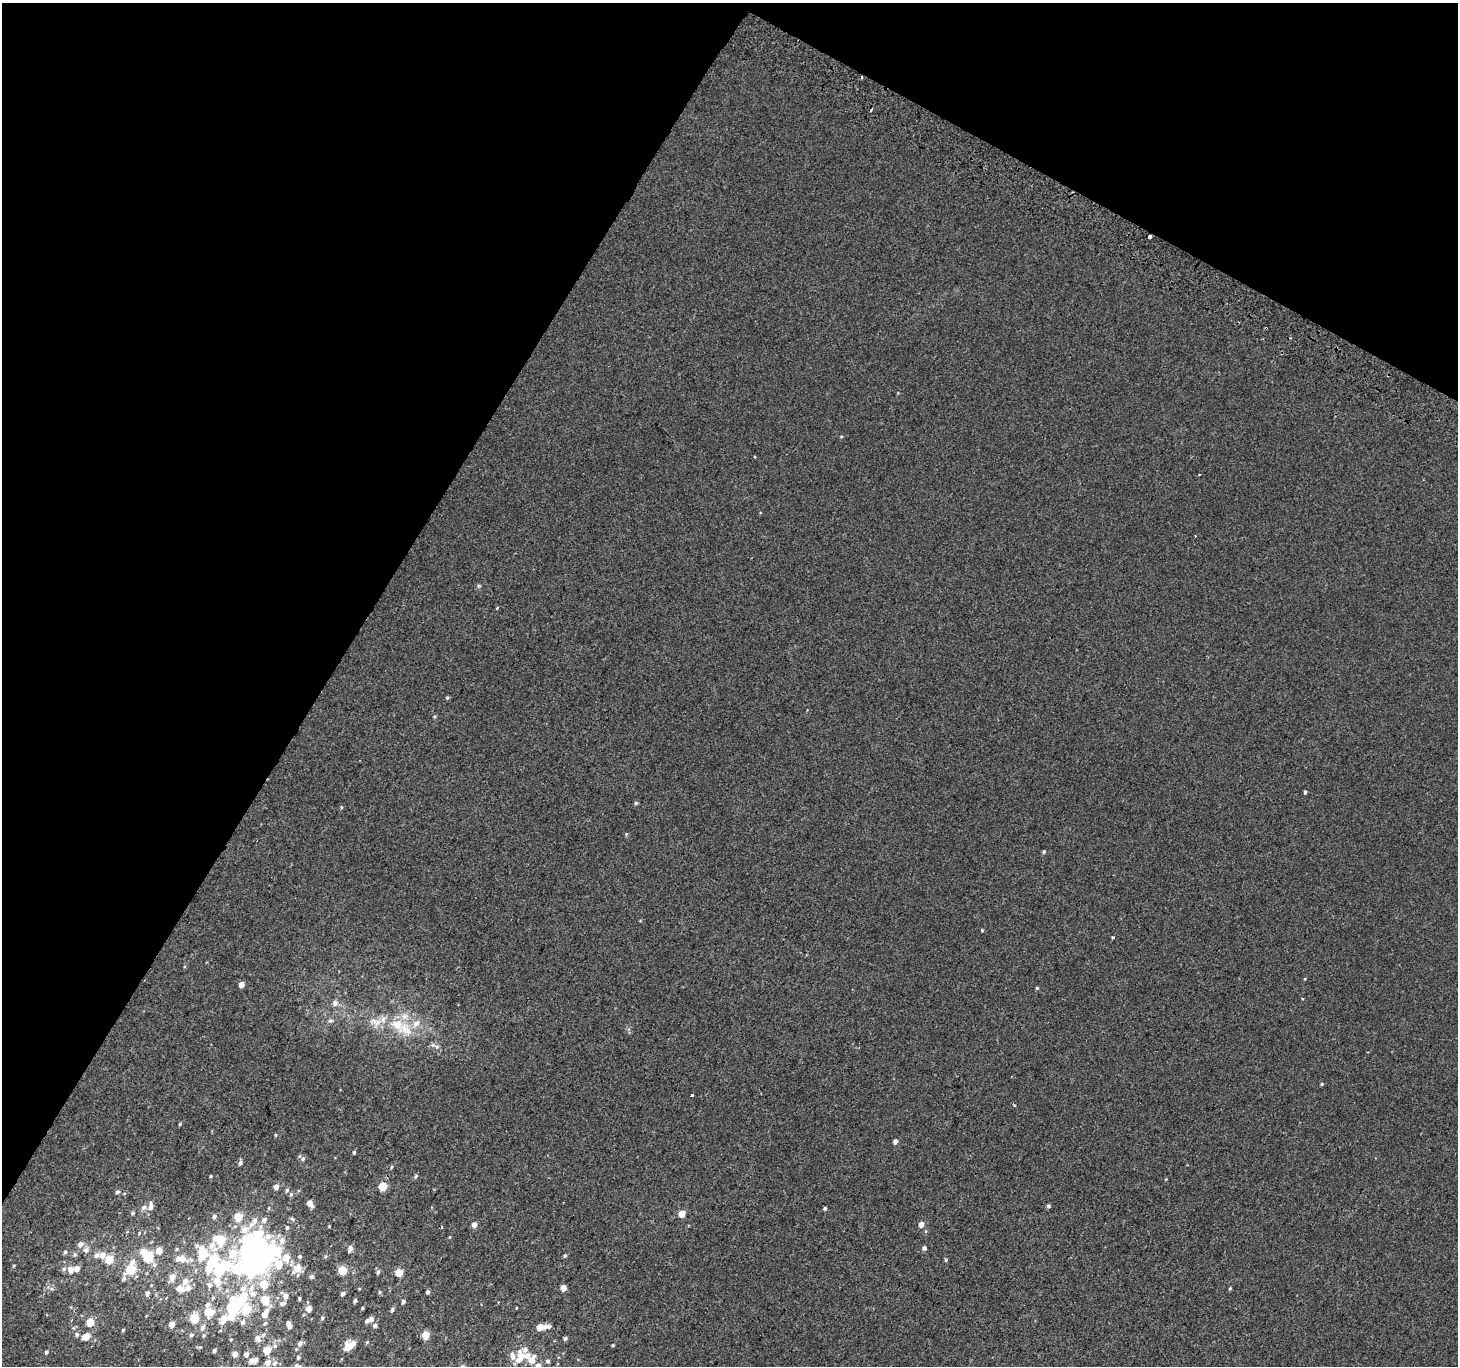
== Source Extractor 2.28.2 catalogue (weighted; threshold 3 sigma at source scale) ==
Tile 2 of 4 x 4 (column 2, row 1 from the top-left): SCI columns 1486-2941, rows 4392-5755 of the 5875 x 5986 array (HDU 1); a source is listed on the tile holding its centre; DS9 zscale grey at full resolution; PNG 1460 x 1368 px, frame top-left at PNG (2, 3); no overlay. Shown black and unused: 30% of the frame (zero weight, under 2 of 3 exposures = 2% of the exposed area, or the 3 px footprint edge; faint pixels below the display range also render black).
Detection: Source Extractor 2.28.2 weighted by HDU 2 'WHT'; one run over the whole footprint, this tile lists its part. Background 2.20e-04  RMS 0.0035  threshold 0.0159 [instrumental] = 3 sigma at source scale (4.5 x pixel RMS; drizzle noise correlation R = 1.50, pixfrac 1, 0.0396/0.0396 arcsec/px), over >= 5 px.
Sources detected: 179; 10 inside a brighter object's white glare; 2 cosmic-ray / hot-pixel residue — not listed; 16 inside a brighter listed object's ellipse — not listed separately; the other 151 listed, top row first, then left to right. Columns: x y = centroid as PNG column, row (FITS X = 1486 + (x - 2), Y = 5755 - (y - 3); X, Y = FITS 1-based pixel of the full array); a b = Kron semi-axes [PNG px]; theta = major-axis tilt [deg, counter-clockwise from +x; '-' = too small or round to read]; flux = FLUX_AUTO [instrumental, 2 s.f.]
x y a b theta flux
1150 237 3 3 - 1.1
754 457 3 2 - 0.39
497 608 3 3 - 0.26
447 698 4 4 - 0.43
1305 792 4 3 - 0.5
636 803 5 4 - 0.47
341 807 5 3 - 0.28
1044 852 5 4 - 0.4
982 930 4 3 - 0.29
1305 979 4 3 - 0.26
241 984 4 4 - 2.4
1037 988 4 4 - 0.45
335 1003 8 8 - 1.3
330 1021 7 6 - 0.76
416 1023 12 8 45 2.6
397 1024 23 17 -45 9.3
1322 1084 4 4 - 0.36
692 1095 3 3 - 1.1
180 1124 4 4 - 0.37
275 1135 5 3 - 0.32
895 1141 4 4 - 1.3
354 1152 4 3 - 0.45
303 1159 6 6 - 0.83
240 1163 5 5 - 0.83
391 1167 5 3 - 0.36
210 1176 5 3 - 0.33
416 1176 5 4 - 0.47
383 1186 5 5 - 12
276 1187 5 4 - 2.1
287 1190 5 5 - 0.6
117 1192 5 4 - 0.62
291 1194 6 5 - 0.52
310 1203 5 4 - 3.1
151 1206 11 5 85 1.6
1048 1206 5 4 - 0.6
144 1207 7 6 - 1.1
825 1208 4 4 - 0.47
133 1213 5 4 - 0.43
682 1214 5 4 - 4.7
214 1216 6 5 - 0.88
238 1217 5 5 - 10
292 1219 7 3 -36 0.5
255 1220 10 8 75 2.1
264 1220 7 7 - 1.4
921 1224 5 4 - 2.4
474 1225 5 4 - 1.8
287 1227 5 4 - 0.44
245 1229 10 9 - 3.3
139 1233 5 4 - 0.37
220 1240 7 6 - 12
282 1240 10 8 81 2.1
80 1244 6 5 - 2
350 1248 7 5 71 1.3
924 1248 4 4 - 1.1
86 1250 8 7 - 1.3
159 1250 6 5 - 3.6
143 1251 6 5 - 3.1
65 1252 6 4 73 0.58
202 1253 24 14 -75 9.9
233 1253 25 14 4 11
102 1255 7 7 - 2.3
300 1256 5 5 - 0.56
565 1256 5 4 - 0.44
148 1257 6 5 - 19
286 1257 8 7 - 3.7
109 1259 5 5 - 8.4
183 1259 15 9 -34 3.8
213 1260 11 8 89 12
946 1260 5 4 - 0.39
256 1261 14 8 -24 48
132 1262 8 7 - 1.9
279 1264 10 7 -67 5.5
77 1268 5 5 - 2
221 1268 5 5 - 12
298 1268 12 10 13 3.8
64 1269 6 5 - 0.66
71 1270 6 5 - 2.5
131 1270 6 5 - 15
342 1270 5 5 - 13
378 1272 6 5 - 0.54
399 1272 5 5 - 6.9
172 1277 8 6 87 2.5
312 1277 6 6 - 0.71
124 1279 8 5 50 0.81
185 1281 7 6 - 1.9
217 1281 19 11 -83 6.4
264 1284 6 6 - 6.6
180 1288 6 5 - 4.4
188 1288 8 8 - 1.8
563 1288 5 4 - 3
1230 1288 4 4 - 0.36
379 1292 5 3 - 0.4
428 1292 4 4 - 0.73
147 1293 6 4 76 0.95
343 1294 5 4 - 0.91
245 1295 11 10 - 4.3
285 1296 5 5 - 2
299 1298 3 3 - 0.55
265 1300 7 6 - 7.5
355 1301 4 4 - 0.68
403 1302 5 4 - 0.72
282 1304 7 5 17 1.1
207 1305 10 6 -89 1.2
234 1308 12 7 85 26
362 1308 4 3 - 0.37
516 1308 3 2 - 0.21
246 1309 7 6 - 15
309 1309 5 5 - 2.7
392 1310 6 4 72 0.61
211 1312 7 6 - 4.3
265 1314 12 6 61 2.8
194 1318 5 5 - 13
224 1318 10 7 62 3.7
322 1318 4 4 - 0.47
371 1319 6 5 - 1.6
90 1322 5 5 - 7.8
243 1322 7 6 - 1.2
265 1323 6 4 45 0.51
288 1323 6 5 - 0.86
172 1324 4 4 - 2.5
375 1325 5 5 - 0.84
545 1326 6 5 - 1.1
202 1327 7 6 - 0.93
540 1327 5 5 - 3.7
123 1330 4 3 - 0.38
77 1334 6 6 - 0.74
191 1335 5 5 - 0.58
263 1335 7 5 61 0.84
426 1335 5 5 - 7.7
86 1337 6 5 - 4.7
258 1338 6 6 - 2
565 1339 6 4 62 0.53
367 1342 5 3 - 0.37
300 1343 7 5 55 0.99
613 1345 4 3 - 0.32
200 1347 5 3 - 0.32
348 1347 8 7 - 4.9
214 1350 4 3 - 0.56
267 1350 5 5 - 8.6
46 1352 5 4 - 0.59
235 1354 5 4 - 2
246 1354 5 5 - 1.6
298 1357 5 5 - 0.51
520 1357 16 9 71 4.8
253 1360 8 5 14 2.8
531 1360 12 8 57 3
547 1361 6 5 - 0.64
268 1362 7 6 - 2.2
274 1363 7 6 - 1.2
298 1366 9 4 -25 0.87
538 1366 5 5 - 2.1
Overlapping masked pixels (flux is a lower limit): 1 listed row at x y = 1150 237
Isophote crosses this tile's border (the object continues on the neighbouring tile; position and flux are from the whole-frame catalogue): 2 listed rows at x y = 298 1366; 538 1366
Unlisted compact peaks at least as high as the median listed source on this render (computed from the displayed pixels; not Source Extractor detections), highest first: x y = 1113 937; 329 1226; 437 1047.